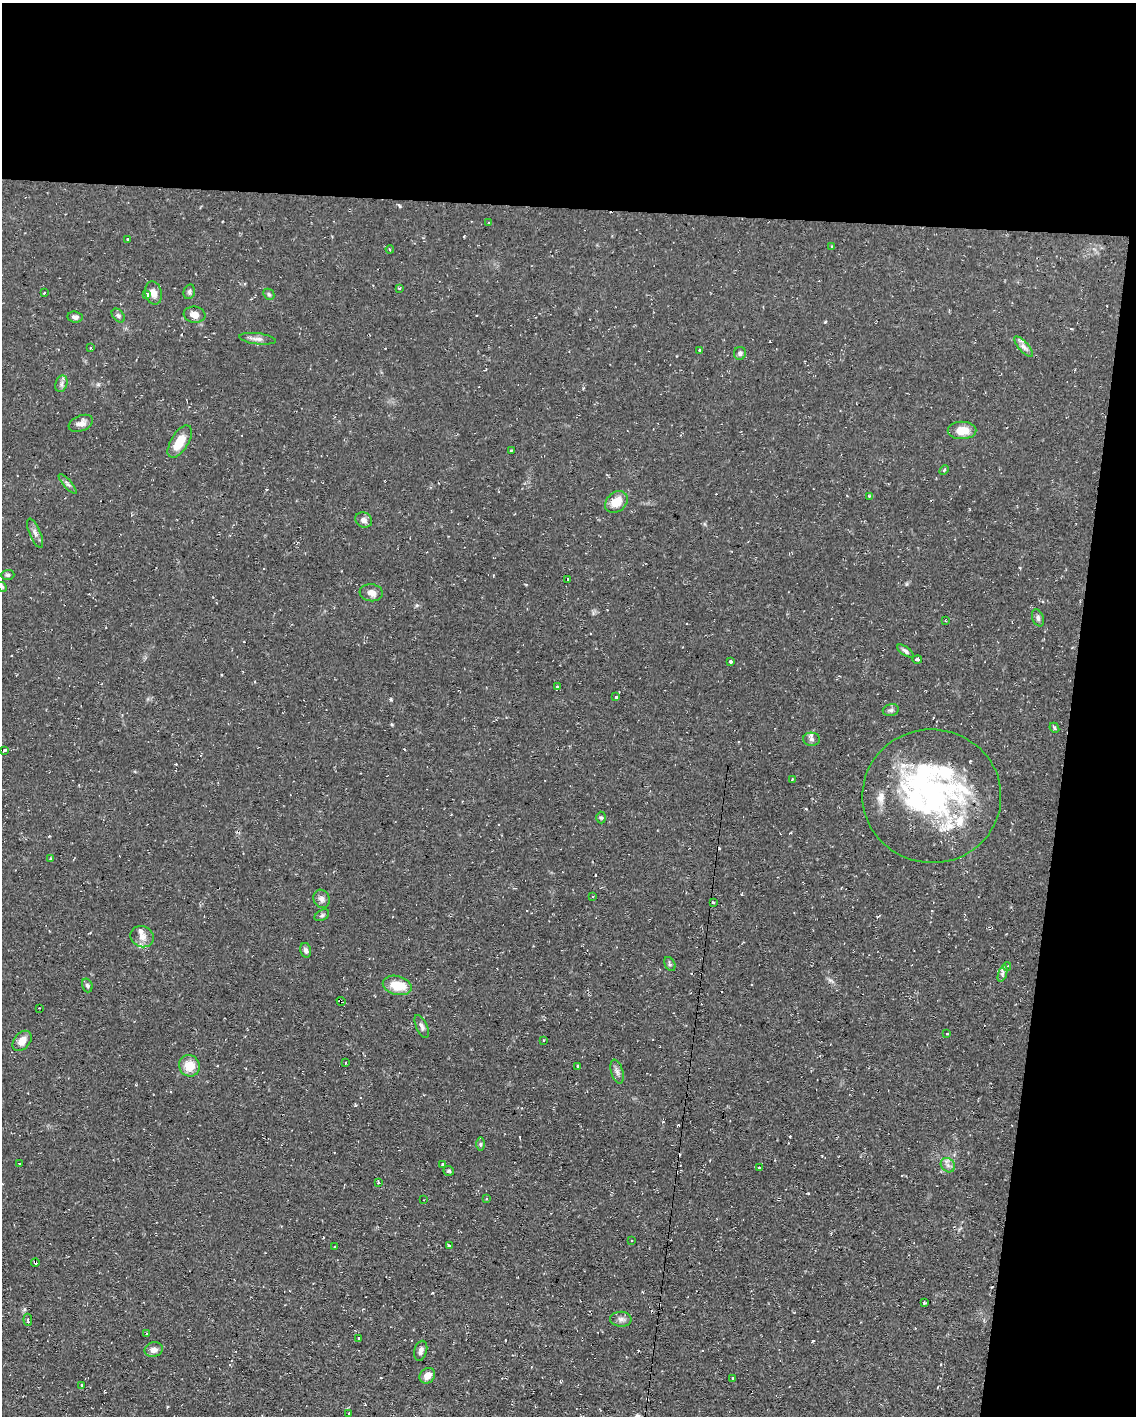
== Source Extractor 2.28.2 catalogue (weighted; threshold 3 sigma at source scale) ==
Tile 4 of 4 x 3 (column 4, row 1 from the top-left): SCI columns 3405-4538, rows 3044-4457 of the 4538 x 4561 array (HDU 1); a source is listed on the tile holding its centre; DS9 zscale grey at full resolution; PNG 1138 x 1418 px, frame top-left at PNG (2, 3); each listed source drawn as its Kron ellipse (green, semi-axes under 4 px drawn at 4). Shown black and unused: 20% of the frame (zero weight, under 2 of 3 exposures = <1% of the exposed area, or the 3 px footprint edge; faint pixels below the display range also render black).
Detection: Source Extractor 2.28.2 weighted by HDU 2 'WHT'; one run over the whole footprint, this tile lists its part. Background 0.112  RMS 0.0077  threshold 0.0345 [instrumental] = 3 sigma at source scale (4.5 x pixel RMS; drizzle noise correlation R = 1.50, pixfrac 1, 0.05/0.05 arcsec/px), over >= 5 px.
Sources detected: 111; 1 inside a brighter object's white glare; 11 cosmic-ray / hot-pixel residue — neither listed nor drawn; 6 inside a brighter listed object's ellipse — not listed separately; the other 93 listed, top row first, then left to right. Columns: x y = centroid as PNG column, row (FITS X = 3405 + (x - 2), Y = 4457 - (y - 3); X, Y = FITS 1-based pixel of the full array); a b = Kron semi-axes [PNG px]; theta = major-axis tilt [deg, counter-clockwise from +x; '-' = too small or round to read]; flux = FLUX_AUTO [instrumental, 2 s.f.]
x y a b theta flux
489 223 3 3 - 0.62
128 239 3 2 - 0.82
832 246 3 2 - 0.86
390 249 4 3 - 0.9
399 288 3 3 - 1.1
189 292 7 5 76 1.7
44 293 3 2 - 0.64
153 293 11 8 -77 5.9
269 294 6 5 - 1.2
147 295 4 3 - 12
194 315 11 8 -7 5.3
118 316 8 5 -49 1.8
75 317 7 5 -7 2.4
257 339 18 5 -7 3.6
1024 347 13 5 -50 3.4
90 348 3 2 - 2.1
700 350 4 3 - 0.98
740 353 6 6 - 1.8
61 384 8 6 73 2.3
81 423 13 7 22 4.4
962 430 14 8 1 11
180 442 18 8 58 13
511 450 3 2 - 0.96
944 470 6 3 45 1.1
68 484 12 3 -48 1.7
869 496 3 3 - 1
616 502 12 9 39 12
364 520 8 7 - 3.4
35 533 16 5 -67 3.5
8 575 7 5 1 1.5
567 580 4 3 - 4.2
2 587 5 4 - 1
371 593 12 8 -8 4.7
1038 618 9 5 -68 2.1
946 621 3 2 - 0.64
905 651 10 4 -36 1.9
917 659 5 3 - 5.1
730 661 3 3 - 2.2
557 687 3 3 - 3.7
615 697 3 3 - 1.6
891 710 8 6 14 1.8
1054 728 5 3 - 1.1
811 739 8 6 -2 2.2
5 750 3 3 - 1.1
792 779 3 3 - 0.54
932 796 69 67 -4 180
601 817 6 5 - 1.3
51 858 4 4 - 0.94
593 896 3 2 - 0.63
321 899 9 8 - 3
713 902 3 2 - 0.94
322 915 8 5 30 1.5
142 937 12 10 -25 5.7
306 950 7 5 -75 2.1
670 964 7 5 -63 1.4
1007 966 4 3 - 0.69
1002 974 8 3 71 1.8
87 985 7 5 -72 1.5
397 985 15 9 -14 16
341 1001 4 2 - 0.89
39 1008 2 2 - 0.43
422 1026 12 5 -66 2.5
947 1034 3 3 - 1.1
543 1040 4 2 - 0.61
22 1041 11 8 49 6.7
345 1063 3 2 - 0.63
189 1066 11 10 - 13
578 1066 3 3 - 8.5
617 1072 12 6 -74 2.7
480 1144 7 4 89 1.3
19 1164 4 3 - 1.3
443 1164 4 3 - 1.1
948 1165 8 6 -46 2.8
759 1167 3 3 - 0.89
449 1171 5 5 - 1.2
378 1182 3 3 - 0.91
486 1199 3 3 - 0.71
424 1200 3 2 - 0.52
631 1241 4 3 - 0.87
449 1246 3 3 - 1.3
335 1247 3 2 - 1.3
35 1262 4 3 - 2.2
924 1303 3 3 - 1.8
621 1319 11 7 -2 3
28 1320 6 4 -83 1.8
146 1334 3 3 - 1.9
359 1338 4 4 - 0.79
154 1350 9 7 14 3.4
421 1351 10 6 75 2.7
427 1376 8 7 - 5.8
733 1378 3 2 - 0.85
82 1385 3 3 - 3.4
349 1413 3 3 - 1.5
Overlapping masked pixels (flux is a lower limit): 2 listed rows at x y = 341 1001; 35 1262
Isophote crosses this tile's border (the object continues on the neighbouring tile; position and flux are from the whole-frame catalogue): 1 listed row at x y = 2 587